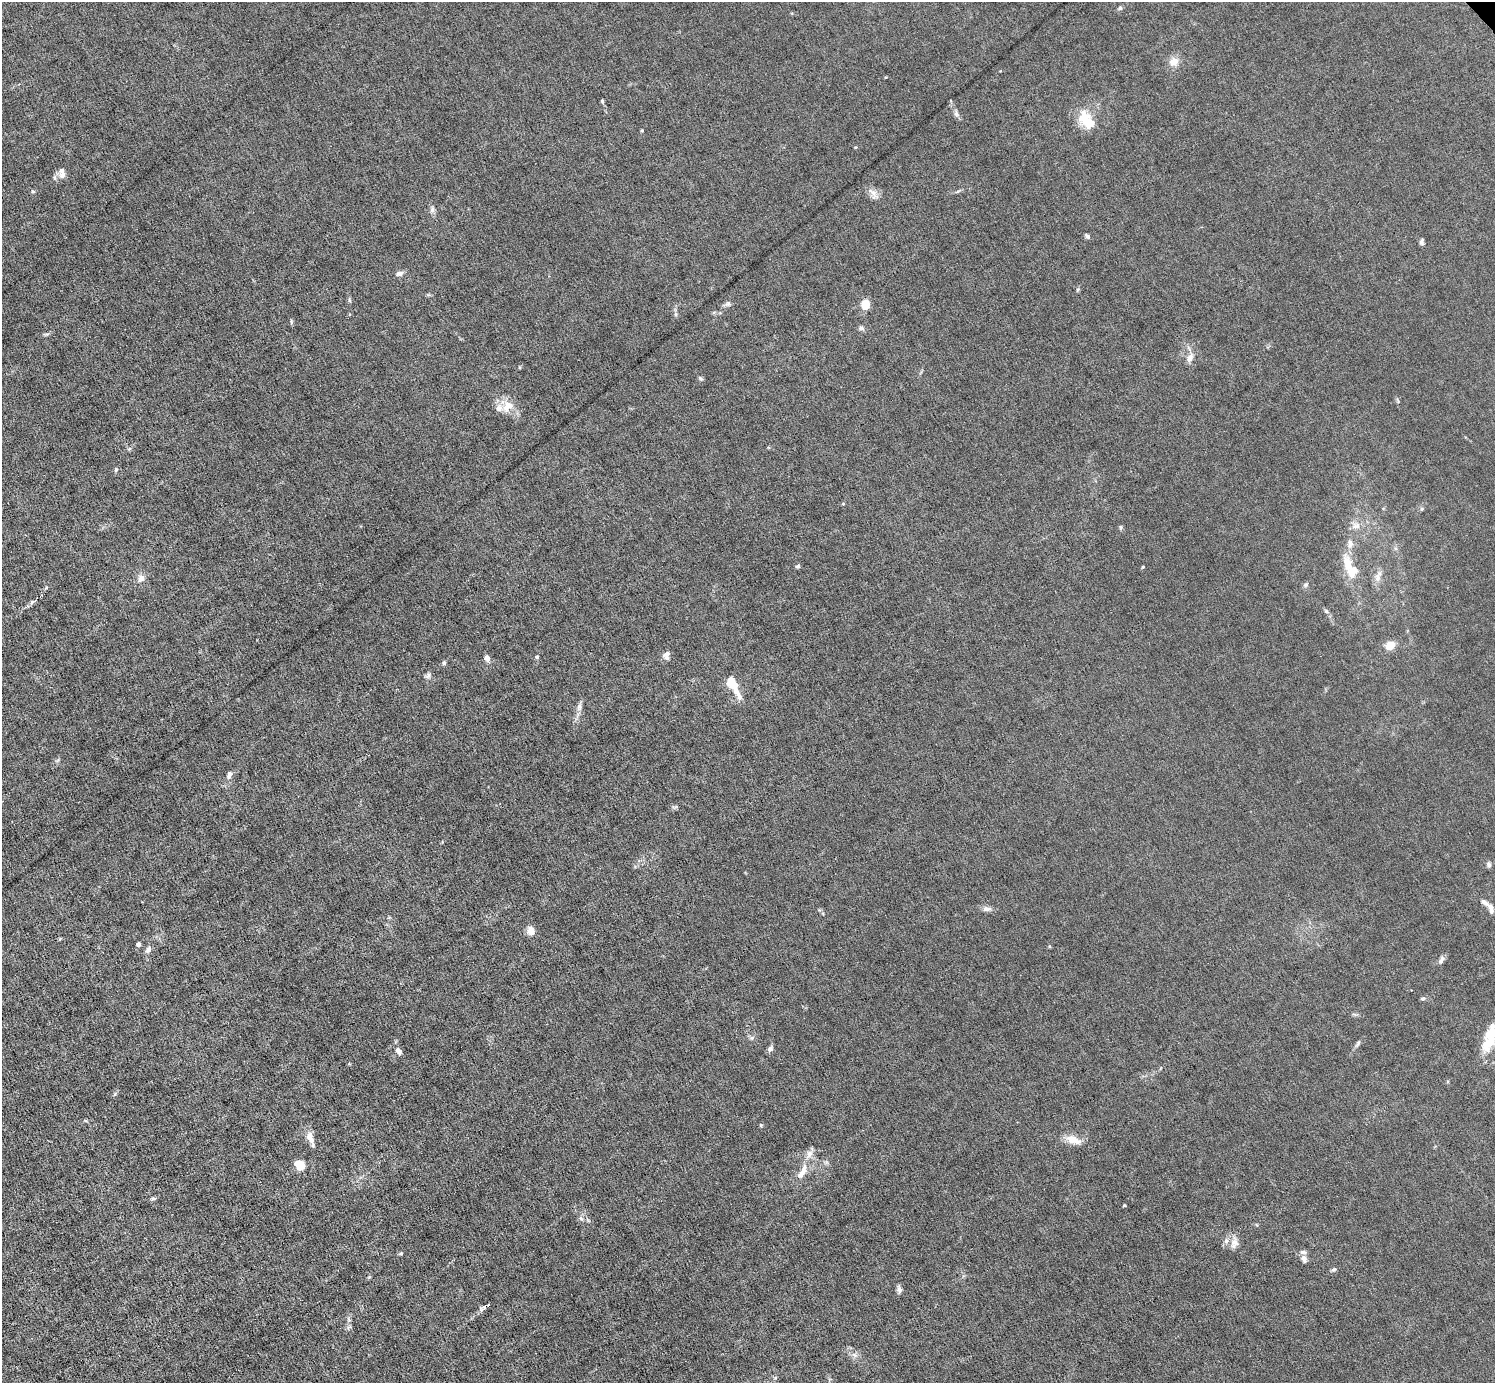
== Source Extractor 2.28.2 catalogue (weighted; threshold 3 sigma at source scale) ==
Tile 7 of 4 x 4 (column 3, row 2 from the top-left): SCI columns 2988-4480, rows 3058-4438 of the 5974 x 5972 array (HDU 1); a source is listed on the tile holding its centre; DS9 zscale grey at full resolution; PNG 1497 x 1385 px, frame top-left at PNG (2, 2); no overlay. Shown black and unused: <1% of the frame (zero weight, under 6 of 12 exposures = <1% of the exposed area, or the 3 px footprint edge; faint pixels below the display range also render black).
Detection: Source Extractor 2.28.2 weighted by HDU 2 'WHT'; one run over the whole footprint, this tile lists its part. Background 0.0142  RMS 0.003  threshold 0.0124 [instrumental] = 3 sigma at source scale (4.09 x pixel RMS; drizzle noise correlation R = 1.36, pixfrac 0.8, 0.05/0.05 arcsec/px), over >= 5 px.
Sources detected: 88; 1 cosmic-ray / hot-pixel residue — not listed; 11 inside a brighter listed object's ellipse — not listed separately; the other 76 listed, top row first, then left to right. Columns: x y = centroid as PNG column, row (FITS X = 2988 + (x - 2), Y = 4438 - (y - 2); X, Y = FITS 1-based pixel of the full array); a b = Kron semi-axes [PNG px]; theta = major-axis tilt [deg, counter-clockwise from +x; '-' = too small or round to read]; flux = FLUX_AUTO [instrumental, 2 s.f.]
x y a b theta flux
1120 8 6 5 - 0.56
1174 62 11 10 - 2.6
602 101 5 4 - 0.41
956 114 8 6 -70 0.81
1087 121 28 15 -61 6.8
642 130 4 3 - 0.27
62 175 11 9 40 1.6
33 191 6 5 - 0.45
873 192 16 8 -42 1.9
432 209 9 6 82 0.9
1087 236 7 4 -45 0.63
1422 242 7 4 84 0.66
399 273 10 6 18 1
349 300 7 4 -82 0.42
728 304 8 7 - 0.82
865 305 7 6 - 6.3
291 322 8 4 90 0.37
861 328 7 6 - 0.75
1190 358 13 8 64 1.7
700 378 8 4 -36 0.43
509 405 18 11 -22 3.7
129 449 6 4 42 0.44
116 470 7 5 69 0.47
1422 509 5 5 - 0.44
1356 526 14 8 15 2
1120 527 6 4 -89 0.39
1347 563 25 12 -76 5
798 566 5 5 - 0.53
1143 567 4 3 - 0.24
1378 577 12 8 89 1.8
141 578 10 8 55 1.6
1306 585 8 5 41 0.57
46 587 5 3 - 0.25
1326 611 5 5 - 0.46
1390 646 9 7 30 4.9
666 655 12 8 81 1.3
537 657 4 4 - 0.54
487 658 8 6 -64 1.1
444 663 6 4 70 0.46
428 676 8 6 55 0.8
731 682 11 8 -61 5.2
737 692 22 7 -63 2.8
579 707 11 7 83 1.2
229 777 6 5 - 0.65
1489 864 8 6 -77 0.7
1491 908 14 6 -74 1.5
987 909 12 7 -1 1.3
531 931 8 7 - 2.6
138 944 4 4 - 0.89
148 949 9 6 52 0.98
1441 960 11 6 67 1
1423 998 7 5 22 0.52
752 1038 6 4 -72 0.49
1489 1042 33 16 53 8
1358 1043 10 4 57 0.66
770 1049 9 6 61 0.84
398 1051 11 6 -56 1.1
115 1094 6 4 71 0.42
761 1125 5 4 - 0.32
310 1138 20 8 -70 2.4
1073 1140 21 10 -20 3.6
299 1164 10 7 -42 4.8
802 1172 25 9 59 4.1
153 1199 9 4 5 0.48
1124 1205 4 3 - 0.3
581 1218 8 5 -53 0.7
1235 1243 17 11 -72 2.5
401 1253 5 4 - 0.35
1304 1259 11 7 -70 1.2
1334 1269 7 4 30 0.46
369 1277 4 4 - 0.29
899 1289 10 6 -82 0.94
486 1305 8 3 29 6
349 1327 9 4 34 0.52
854 1355 8 5 -58 0.92
775 1378 5 3 - 0.29
Overlapping masked pixels (flux is a lower limit): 1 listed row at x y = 486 1305
Isophote crosses this tile's border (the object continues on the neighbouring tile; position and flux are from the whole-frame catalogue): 1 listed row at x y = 1489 1042